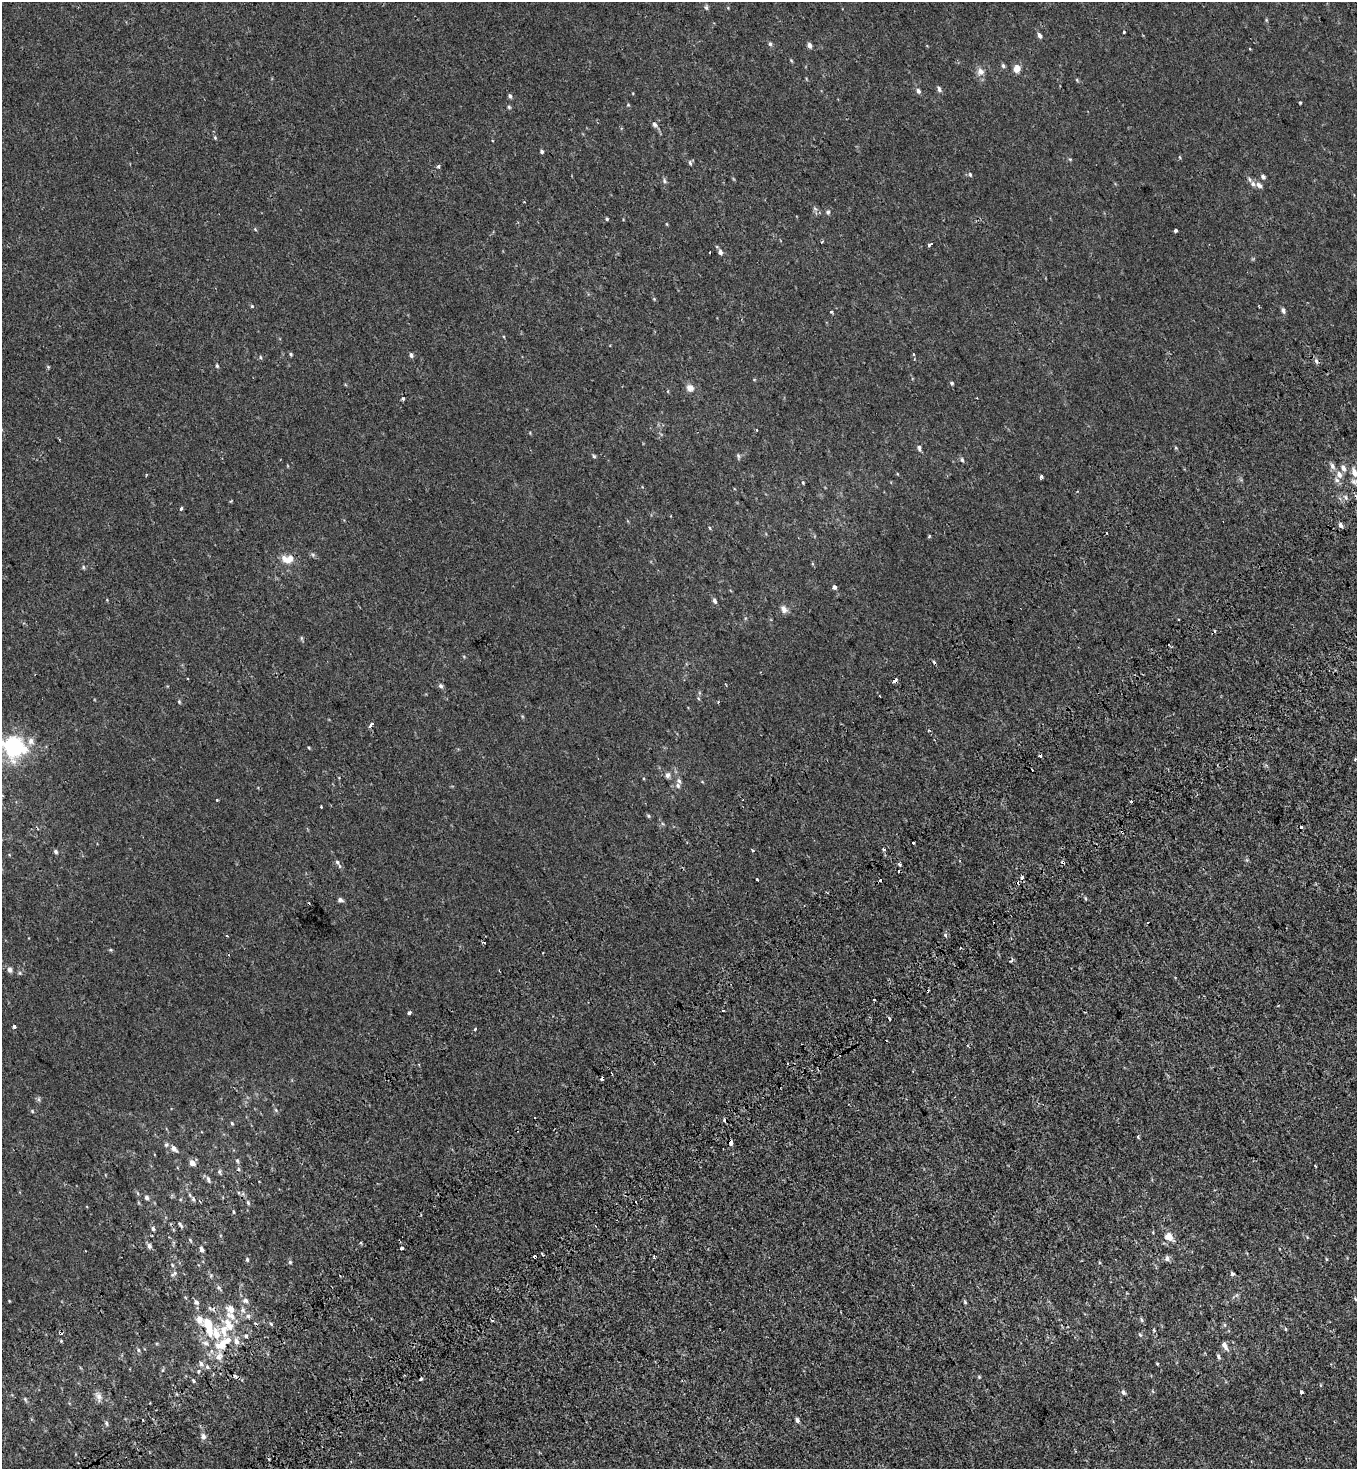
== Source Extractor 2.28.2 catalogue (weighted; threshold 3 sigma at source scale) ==
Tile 7 of 4 x 4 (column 3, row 2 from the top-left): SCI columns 3075-4429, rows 3178-4644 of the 6216 x 6288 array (HDU 1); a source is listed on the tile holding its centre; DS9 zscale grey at full resolution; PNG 1359 x 1471 px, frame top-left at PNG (2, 2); no overlay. Shown black and unused: <1% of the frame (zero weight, under 2 of 3 exposures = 11% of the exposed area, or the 3 px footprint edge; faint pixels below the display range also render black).
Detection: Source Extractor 2.28.2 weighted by HDU 2 'WHT'; one run over the whole footprint, this tile lists its part. Background 2.39e-04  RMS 0.0033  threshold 0.015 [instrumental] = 3 sigma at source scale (4.5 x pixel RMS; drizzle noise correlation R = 1.50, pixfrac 1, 0.0396/0.0396 arcsec/px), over >= 5 px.
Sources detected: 199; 1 inside a brighter object's white glare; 23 cosmic-ray / hot-pixel residue — not listed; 10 inside a brighter listed object's ellipse — not listed separately; the other 165 listed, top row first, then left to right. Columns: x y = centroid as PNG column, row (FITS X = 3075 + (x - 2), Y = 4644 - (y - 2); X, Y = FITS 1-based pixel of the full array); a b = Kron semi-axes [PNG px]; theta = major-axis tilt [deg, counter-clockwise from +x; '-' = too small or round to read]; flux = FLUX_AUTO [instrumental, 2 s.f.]
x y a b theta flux
706 7 7 5 -89 0.53
1124 32 3 3 - 0.85
1039 35 6 4 -73 0.93
770 44 5 4 - 0.52
809 45 5 4 - 1.2
1250 49 3 3 - 0.67
791 60 5 3 - 0.26
1003 66 6 5 - 0.55
1017 68 7 6 - 2.8
980 71 9 8 - 1.6
1077 80 5 3 - 0.31
939 89 6 4 -75 0.81
918 91 6 5 - 0.82
510 96 5 5 - 0.6
1300 102 3 3 - 0.41
509 107 5 4 - 0.38
655 124 8 6 -45 0.75
542 151 4 3 - 0.55
690 163 7 5 -73 0.56
438 166 4 4 - 0.56
970 174 6 4 -69 0.42
1263 176 5 4 - 0.75
1249 179 6 4 -71 0.48
664 181 7 5 -82 0.57
1259 185 9 6 -39 1.2
828 212 6 5 - 0.51
607 219 4 3 - 0.36
255 229 5 3 - 0.29
1176 230 4 3 - 1.7
822 242 3 3 - 0.39
930 244 5 3 - 0.97
709 252 3 2 - 0.43
720 252 6 5 - 0.89
252 306 4 4 - 0.31
1283 310 7 4 -77 0.78
831 312 4 3 - 0.47
291 354 4 4 - 0.33
411 355 6 4 -61 0.67
260 357 5 3 - 0.34
1316 361 6 4 -72 0.73
217 366 5 4 - 0.39
952 383 5 4 - 0.43
690 388 10 8 -32 1.7
403 399 4 4 - 0.43
919 448 8 4 -83 0.78
594 456 5 4 - 0.38
738 456 7 5 -61 0.47
962 460 6 4 -72 0.55
1332 466 8 6 -71 1
1343 468 6 5 - 1.3
1354 472 8 6 -64 2.2
1339 474 9 7 -60 1.9
1041 477 3 3 - 1.8
1354 482 12 6 -5 1.2
803 483 4 3 - 0.26
642 487 3 3 - 0.28
181 509 3 3 - 1.1
1341 525 5 4 - 1.1
710 528 5 3 - 0.27
287 559 16 10 -2 3.5
83 567 5 5 - 0.41
834 587 3 3 - 3.9
714 601 6 5 - 0.73
784 609 10 7 -65 1.3
301 638 6 4 -71 0.38
894 680 5 3 - 3.8
441 686 6 5 - 0.65
179 702 5 4 - 0.34
370 725 3 3 - 7.9
928 730 4 2 - 0.23
31 741 8 7 - 1.4
13 747 13 11 -30 40
667 775 7 6 - 0.88
679 781 7 5 -71 0.72
217 799 3 2 - 0.37
1131 801 3 2 - 1.6
321 807 3 3 - 0.77
648 816 6 4 -60 0.38
1301 827 3 3 - 1.8
1122 832 4 3 - 0.71
913 843 3 3 - 0.57
753 850 3 2 - 0.47
884 850 3 3 - 1.9
56 852 5 4 - 0.62
337 862 7 5 -63 0.68
1063 862 5 4 - 0.95
899 864 3 3 - 1.4
1022 877 4 3 - 4.8
757 879 3 3 - 0.53
880 880 4 3 - 1.9
1085 898 5 3 - 0.29
340 900 6 5 - 0.8
946 935 3 3 - 1.4
227 936 4 2 - 0.22
10 970 7 6 - 0.85
874 1000 3 3 - 0.56
409 1013 4 3 - 1.4
14 1027 3 3 - 12
475 1029 4 3 - 0.46
32 1111 5 4 - 0.31
232 1123 5 4 - 0.34
1138 1137 3 3 - 0.91
731 1143 4 4 - 2.7
166 1145 6 5 - 0.51
174 1148 8 5 -48 1.4
237 1161 6 4 -68 0.46
192 1163 7 6 - 1.7
219 1172 6 5 - 0.48
208 1179 9 4 -69 0.73
190 1195 6 4 -71 0.43
146 1198 6 5 - 0.67
193 1199 5 5 - 0.5
248 1202 5 4 - 0.41
180 1224 6 3 -70 0.48
153 1229 6 4 -73 0.55
1169 1237 10 10 - 2.8
149 1246 7 5 -88 0.86
402 1248 4 3 - 2.7
201 1249 7 5 -72 0.89
85 1251 2 2 - 0.2
654 1257 4 3 - 0.38
247 1259 5 4 - 0.41
1167 1259 7 6 - 1.1
1326 1259 5 3 - 0.26
290 1262 5 5 - 0.4
172 1265 5 3 - 0.34
174 1273 9 4 35 0.62
1232 1274 4 4 - 0.56
218 1287 7 6 - 0.63
1355 1299 5 3 - 0.32
246 1301 7 6 - 0.9
196 1302 7 6 - 0.87
965 1302 5 4 - 0.37
231 1309 9 8 - 2.1
243 1310 7 5 -49 0.75
248 1316 6 6 - 0.71
199 1320 10 6 -60 2.6
1142 1320 6 4 -88 0.43
271 1324 4 4 - 0.34
1225 1325 5 3 - 0.35
229 1326 11 10 - 3.1
1286 1329 5 3 - 0.26
216 1334 17 14 -26 6.4
1140 1335 5 4 - 0.37
246 1336 5 5 - 0.7
236 1341 9 7 -75 1.5
1225 1346 11 5 -63 1.5
138 1350 5 4 - 0.49
211 1351 6 4 -71 0.52
219 1357 9 8 - 1.7
1218 1357 7 4 -55 0.63
1157 1363 5 3 - 0.23
201 1364 7 5 -83 0.87
199 1371 5 3 - 0.35
235 1376 5 3 - 0.7
979 1377 5 4 - 0.31
421 1379 3 2 - 0.82
193 1381 4 3 - 0.41
1123 1392 6 5 - 0.76
1302 1392 4 3 - 1.9
99 1397 13 7 -80 1.5
25 1399 6 3 -73 0.42
797 1420 6 4 -76 0.81
106 1423 6 4 -72 0.5
203 1436 8 6 -72 0.96
Overlapping masked pixels (flux is a lower limit): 4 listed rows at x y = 894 680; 1122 832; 1063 862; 731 1143
Isophote crosses this tile's border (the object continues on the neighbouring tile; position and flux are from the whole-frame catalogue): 3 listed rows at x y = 1354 472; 1354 482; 13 747